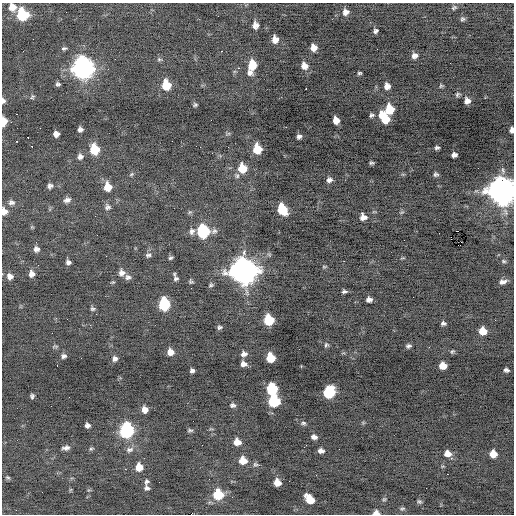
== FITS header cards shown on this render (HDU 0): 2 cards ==
NAXIS1  =                  512 / Axis length
NAXIS2  =                  512 / Axis length

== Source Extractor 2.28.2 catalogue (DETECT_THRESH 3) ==
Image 512 x 512 px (HDU 0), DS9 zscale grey, 1 PNG px = 1 image px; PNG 516 x 516 px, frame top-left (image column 1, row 512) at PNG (2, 3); no overlay
Background -0.188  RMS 0.74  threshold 2.21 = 3 sigma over >= 5 px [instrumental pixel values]
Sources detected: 151; all 151 listed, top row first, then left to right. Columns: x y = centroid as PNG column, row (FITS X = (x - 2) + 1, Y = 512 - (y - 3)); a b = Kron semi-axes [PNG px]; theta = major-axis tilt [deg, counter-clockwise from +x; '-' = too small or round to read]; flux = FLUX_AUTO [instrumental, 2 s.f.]
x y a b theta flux
12 7 9 8 - 490
454 8 8 5 36 99
346 12 7 6 - 270
22 15 9 8 - 3100
462 19 6 6 - 94
255 25 7 6 - 260
375 31 5 4 - 110
275 39 7 6 - 370
64 48 5 4 - 88
313 48 6 6 - 360
221 51 3 2 - 140
414 56 7 6 - 230
159 59 7 5 -5 86
252 65 9 7 85 920
304 66 7 7 - 330
83 68 11 9 -78 25000
238 68 2 2 - 350
250 72 7 7 - 190
359 73 4 3 - 68
58 84 5 4 - 100
166 85 8 7 - 1300
387 86 6 6 - 320
441 86 5 5 - 68
306 89 3 2 - 720
458 94 7 5 38 99
32 97 6 4 54 73
3 101 6 4 -79 130
467 101 6 6 - 280
195 105 4 3 - 76
390 109 8 7 - 1300
371 115 5 4 - 100
384 118 11 7 -57 1400
336 120 6 6 - 440
3 122 7 4 84 770
40 128 2 2 - 49
80 129 5 5 - 160
511 130 5 4 - 210
56 134 5 5 - 250
228 134 6 4 19 68
299 136 5 4 - 150
28 137 3 2 - 520
16 141 3 2 - 50
32 147 2 2 - 51
200 147 2 2 - 29
437 148 4 3 - 97
94 149 8 7 - 1500
257 149 8 6 -79 1300
212 153 2 2 - 23
454 155 6 4 14 190
80 156 7 7 - 200
371 163 5 3 - 83
242 168 9 8 - 990
131 174 6 5 - 69
436 174 5 4 - 100
329 180 7 6 - 180
50 186 7 6 - 140
108 187 8 7 - 710
502 191 11 10 - 61000
67 200 8 6 23 210
11 202 9 7 -12 180
107 207 8 8 - 160
282 209 8 7 - 2000
4 211 8 7 - 340
402 212 6 4 41 70
95 216 2 2 - 200
363 217 7 6 - 320
32 227 4 4 - 51
192 231 8 7 - 190
214 231 8 6 24 140
457 231 2 2 - 27
203 232 9 7 -80 5100
458 245 2 2 - 9500
36 249 7 7 - 220
148 255 7 5 9 120
106 256 2 2 - 76
170 258 5 4 - 84
403 258 7 3 5 51
504 261 6 4 -21 69
68 262 5 5 - 150
38 265 2 2 - 21
324 267 6 4 15 56
243 271 11 11 - 49000
122 273 7 7 - 230
31 274 7 6 - 270
10 276 8 7 - 260
128 277 8 7 - 170
176 279 6 5 - 120
191 281 6 5 - 74
503 282 8 4 14 200
211 285 6 4 19 84
344 291 5 3 - 100
413 297 3 2 - 39
369 300 6 5 - 200
164 304 8 7 - 3400
92 309 6 5 - 92
96 314 2 2 - 84
269 320 7 7 - 2200
443 323 5 4 - 110
219 327 6 5 - 100
483 331 7 6 - 720
326 345 7 5 28 86
55 346 9 3 5 69
408 346 6 4 5 120
452 351 6 4 47 60
170 352 6 6 - 380
244 354 7 6 - 200
64 356 7 6 - 140
270 358 7 6 - 1400
115 359 6 6 - 160
243 364 6 5 - 240
443 366 6 6 - 580
506 370 5 4 - 120
192 371 4 4 - 140
272 389 8 7 - 2500
329 392 8 7 - 3600
32 397 5 3 - 230
274 401 8 7 - 3500
233 405 7 6 - 130
145 410 6 5 - 370
193 421 3 2 - 36
303 423 8 5 5 110
363 423 6 4 -19 54
87 425 5 5 - 170
190 430 7 4 0 88
127 431 9 8 - 7900
314 437 6 5 - 210
237 442 7 6 - 480
304 447 3 2 - 78
66 448 7 4 11 180
91 449 7 4 27 78
129 450 11 7 17 220
321 451 6 4 -7 200
447 453 7 7 - 370
493 454 6 6 - 590
243 460 7 7 - 630
255 464 9 7 -5 120
139 467 7 7 - 650
125 469 2 2 - 200
447 474 2 2 - 95
8 477 7 5 -18 79
146 482 6 5 - 110
159 482 3 2 - 36
277 482 6 6 - 490
147 488 6 5 - 140
70 490 6 4 71 45
218 494 8 8 - 1800
310 499 9 6 -45 910
384 499 6 5 - 69
419 501 6 5 - 86
402 509 8 5 13 86
376 513 6 5 - 260
At the frame edge (FLAGS 8, measured only in part): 7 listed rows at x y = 12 7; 3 101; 3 122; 511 130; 502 191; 4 211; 376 513